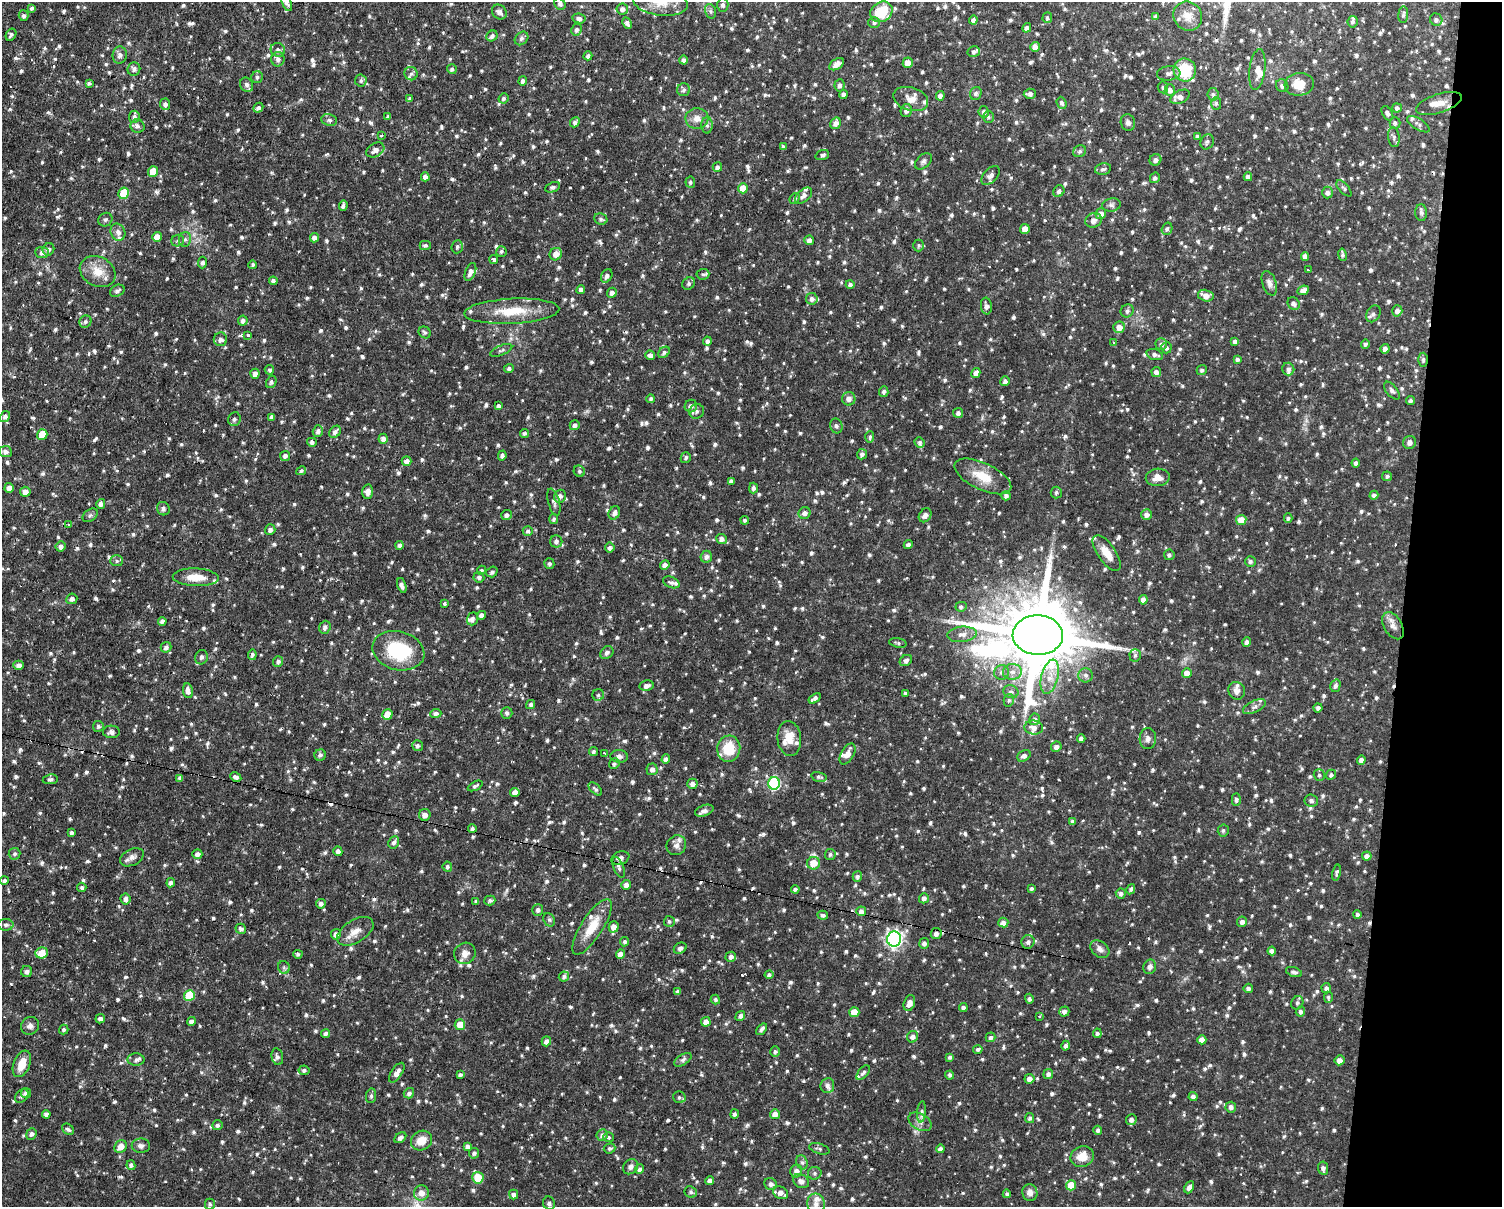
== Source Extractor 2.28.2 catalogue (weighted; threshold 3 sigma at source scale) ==
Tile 6 of 3 x 4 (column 3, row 2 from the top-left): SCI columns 3140-4639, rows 2594-3798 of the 4978 x 5004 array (HDU 1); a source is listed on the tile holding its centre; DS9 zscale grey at full resolution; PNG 1504 x 1209 px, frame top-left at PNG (2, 2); each listed source drawn as its Kron ellipse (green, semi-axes under 4 px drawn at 4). Shown black and unused: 7% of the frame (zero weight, under 2 of 3 exposures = <1% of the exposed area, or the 3 px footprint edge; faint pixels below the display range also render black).
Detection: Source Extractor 2.28.2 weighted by HDU 2 'WHT'; one run over the whole footprint, this tile lists its part. Background 0.0511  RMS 0.0061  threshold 0.0273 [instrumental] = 3 sigma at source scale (4.5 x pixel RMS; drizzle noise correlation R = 1.50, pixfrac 1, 0.05/0.05 arcsec/px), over >= 5 px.
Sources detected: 1721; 10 cosmic-ray / hot-pixel residue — neither listed nor drawn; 46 inside a brighter listed object's ellipse — not listed separately; of the other 1665, all 500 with FLUX_AUTO >= 1.26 (the completeness limit of this list) listed and drawn (1165 fainter detections not listed), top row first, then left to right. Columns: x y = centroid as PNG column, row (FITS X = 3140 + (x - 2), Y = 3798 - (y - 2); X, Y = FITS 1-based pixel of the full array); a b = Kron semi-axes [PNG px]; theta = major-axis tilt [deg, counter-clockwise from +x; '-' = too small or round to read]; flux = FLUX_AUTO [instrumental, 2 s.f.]
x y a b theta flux
660 2 27 13 -8 12
287 3 9 4 -71 2.3
560 4 6 5 - 1.6
723 5 7 5 -89 1.7
32 8 4 4 - 1.3
622 9 6 5 - 2.5
710 11 7 5 -73 1.4
499 12 8 6 -48 2.4
881 12 12 9 35 18
1403 15 8 5 85 1.4
24 16 5 5 - 1.6
1155 16 4 3 - 1.3
1188 16 15 14 - 6.5
579 18 7 5 -9 2
1047 18 5 4 - 1.3
973 20 4 4 - 1.8
1436 20 6 6 - 1.7
874 22 6 5 - 1.6
1353 22 6 5 - 1.3
627 23 6 4 -61 2
1027 28 5 4 - 2.2
576 30 6 5 - 1.8
11 35 6 5 - 1.6
492 36 6 5 - 2
521 38 7 6 - 1.5
1035 47 5 4 - 4.9
278 50 7 6 - 1.9
974 51 6 5 - 1.5
120 55 8 7 - 2.3
588 56 4 4 - 1.6
278 59 7 6 - 2.6
683 60 4 4 - 1.8
908 63 5 5 - 5.4
837 64 8 5 34 3.7
134 69 7 6 - 2.3
452 69 5 5 - 1.5
1257 69 20 8 83 4.6
1185 70 11 11 - 24
1169 73 12 7 6 2.4
411 74 7 6 - 1.6
257 77 6 5 - 1.4
361 80 6 6 - 1.4
523 81 5 4 - 2
89 83 4 3 - 1.4
1299 84 15 11 7 11
247 85 7 6 - 1.8
840 85 6 5 - 1.9
1282 86 7 6 - 1.8
1163 87 6 5 - 1.3
684 90 6 6 - 1.7
1170 90 6 5 - 2.9
976 93 7 5 66 1.7
843 94 4 4 - 2
1030 94 6 5 - 2.1
1213 94 6 5 - 1.6
940 96 5 4 - 2.2
1180 97 10 6 26 4.1
503 98 5 4 - 1.4
410 99 4 4 - 1.3
911 99 18 11 -18 5.6
1062 103 6 4 -68 1.6
1216 103 6 5 - 1.4
1439 103 24 9 18 6.5
165 104 6 5 - 2.2
258 108 5 4 - 1.7
1397 108 5 4 - 1.6
906 111 6 5 - 2.4
984 112 6 5 - 2
1387 113 8 5 -58 1.8
388 116 3 3 - 1.4
134 117 6 5 - 2
988 117 6 5 - 1.4
697 119 11 10 - 5
329 120 8 6 -16 1.6
575 122 5 4 - 1.8
836 123 6 5 - 3
1128 123 8 7 - 2.2
1395 123 6 5 - 1.3
1418 124 13 5 -32 2.1
707 125 8 6 -89 1.7
137 126 7 6 - 1.8
381 135 3 3 - 2.1
1197 136 4 3 - 1.4
1394 137 10 5 -82 1.7
1207 142 8 6 66 1.8
783 147 4 4 - 1.5
375 150 10 6 29 3.4
1080 151 7 5 32 1.4
822 155 7 5 20 1.5
1155 160 6 5 - 2.3
923 161 10 6 42 1.8
717 167 5 4 - 1.9
1103 169 8 5 11 1.7
153 171 5 5 - 13
991 175 11 6 47 3
425 177 4 4 - 3.2
1248 177 4 4 - 2.4
1155 178 5 4 - 1.4
690 182 5 5 - 1.3
552 187 8 5 21 1.6
743 188 5 5 - 10
1344 188 10 5 -49 1.5
1059 191 6 5 - 1.7
1327 192 6 5 - 2.5
124 193 6 5 - 18
804 196 10 6 40 2.4
795 198 6 4 49 1.3
343 205 5 3 - 1.5
1111 205 9 6 11 1.8
1421 213 8 6 -86 1.8
1101 214 5 5 - 3.8
601 219 7 5 -24 1.6
105 220 7 6 - 1.4
1093 220 8 7 - 3.1
1025 229 5 5 - 5.8
1167 229 6 5 - 1.4
118 232 9 7 -66 2.8
157 237 5 4 - 6.1
314 238 5 4 - 2.5
185 239 8 6 74 1.7
809 240 5 4 - 2.4
178 241 6 5 - 1.4
425 245 5 4 - 1.3
919 245 6 5 - 1.3
457 247 7 5 85 1.4
48 249 6 5 - 2.1
501 251 5 5 - 1.4
42 253 6 6 - 2.1
556 254 6 6 - 5.2
1342 255 6 3 -80 1.3
1305 257 4 4 - 3.2
494 259 4 3 - 10
202 262 6 4 87 1.9
253 265 4 4 - 1.5
1308 270 3 3 - 4.6
98 272 19 14 -28 11
470 272 9 5 68 2.9
703 274 6 5 - 1.3
607 276 7 5 62 1.9
273 281 4 4 - 1.8
689 283 7 5 48 1.5
1269 283 13 7 -71 2.6
850 284 4 4 - 1.6
581 290 4 4 - 2
1303 290 6 4 25 3.1
117 291 7 5 29 1.9
612 293 5 4 - 2.7
1206 296 8 5 -14 4.8
812 299 6 5 - 2.2
1294 303 7 5 -53 1.9
986 306 8 5 -82 2.8
512 311 48 12 3 19
1127 311 7 6 - 1.7
1397 311 5 5 - 2.5
1373 314 9 6 58 2.1
243 321 5 5 - 1.8
85 322 6 5 - 1.5
1119 327 6 5 - 4.9
425 332 6 5 - 1.4
248 335 3 3 - 1.6
220 339 7 6 - 2.3
707 341 4 4 - 1.7
1235 341 4 4 - 2
1114 343 3 3 - 1.4
1161 344 6 6 - 2.1
1365 344 4 4 - 1.4
1166 348 5 5 - 1.4
1385 349 5 4 - 2.5
501 350 12 5 22 1.5
664 352 6 5 - 1.5
1155 354 9 5 -17 2.1
650 355 5 5 - 2.7
1237 359 4 3 - 1.3
1423 360 7 4 90 1.4
509 368 5 4 - 1.4
1288 369 6 6 - 1.7
269 370 5 4 - 1.3
1202 370 5 5 - 1.7
1156 372 5 4 - 2.7
976 373 5 4 - 3.3
255 374 5 4 - 3.2
1005 381 5 4 - 2.1
271 382 6 5 - 1.4
1392 391 10 5 -51 1.7
884 392 5 4 - 1.7
651 399 4 4 - 1.4
849 399 7 6 - 2.9
1411 401 4 4 - 1.3
498 406 4 4 - 1.7
691 406 6 6 - 2.4
697 411 8 7 - 1.8
958 413 5 5 - 1.8
5 416 6 5 - 2
272 417 4 3 - 1.8
234 419 7 6 - 1.9
575 425 5 5 - 2.1
836 426 7 6 - 1.5
318 431 6 5 - 2.2
335 432 7 5 49 2.2
524 433 4 3 - 1.3
42 434 5 5 - 9.5
870 437 5 4 - 1.3
383 439 5 4 - 2.6
312 442 5 4 - 1.7
920 442 5 5 - 1.5
1410 442 6 6 - 2.7
5 452 6 5 - 2.6
862 454 5 5 - 1.9
502 455 5 4 - 1.8
285 456 5 5 - 1.7
686 458 5 5 - 1.3
406 461 5 4 - 2.9
1356 463 4 4 - 1.8
301 471 5 4 - 1.3
579 471 6 5 - 1.3
983 476 31 13 -25 14
1387 476 5 5 - 1.3
1158 477 12 9 4 5.1
731 481 4 4 - 2.1
9 488 5 4 - 3.2
753 488 5 4 - 1.8
25 492 5 5 - 3.1
368 492 7 5 -88 3.8
1056 492 6 5 - 1.3
1374 495 4 4 - 2.1
560 496 6 6 - 2.9
1006 496 5 4 - 1.9
554 502 14 5 -74 2
101 504 5 4 - 2
163 509 7 6 - 1.8
614 513 7 5 61 2.2
805 513 6 5 - 2.4
90 515 8 5 39 1.4
506 515 5 5 - 2
925 515 7 5 55 2.7
1147 515 5 5 - 2.6
1288 518 5 4 - 1.4
554 519 5 4 - 1.5
745 520 4 4 - 1.3
1241 520 5 5 - 8.6
69 524 3 3 - 2
270 530 5 5 - 2.1
528 531 5 4 - 1.7
721 539 5 5 - 2.3
556 541 6 6 - 2.3
400 545 4 4 - 1.8
908 545 4 4 - 1.9
61 546 5 5 - 2.5
610 548 5 5 - 1.6
1107 553 21 9 -55 8.2
1169 555 5 5 - 1.6
706 557 6 5 - 2.4
117 561 6 5 - 1.4
1250 561 5 5 - 1.5
549 564 5 5 - 1.5
665 565 5 4 - 2.9
481 570 4 4 - 1.4
492 572 6 5 - 1.6
196 577 23 9 -2 9.2
479 577 5 5 - 1.8
671 582 9 5 -22 1.7
402 585 8 4 -72 2.5
72 599 6 5 - 2.3
1143 600 5 4 - 3.5
444 603 4 3 - 2
961 607 5 5 - 1.4
481 615 4 4 - 2.8
472 619 6 5 - 2.1
162 621 4 4 - 2.3
1393 626 15 9 -59 4.2
325 627 6 5 - 2.3
962 634 15 7 5 4.3
1038 635 25 19 -2 8300
1247 642 5 4 - 2.4
898 643 9 4 -10 1.3
166 647 5 5 - 2.1
398 651 26 19 -15 40
607 653 7 5 44 1.7
252 655 5 4 - 1.4
1135 655 6 6 - 1.6
201 657 7 6 - 1.5
906 660 6 5 - 2.2
278 662 5 5 - 1.6
18 665 5 4 - 2.5
1001 672 7 7 - 2.4
1012 672 9 8 - 3.8
1187 673 5 5 - 5.2
1086 675 7 7 - 2
1050 677 17 8 76 7.2
647 686 7 5 9 2.6
1335 686 6 5 - 1.9
188 691 7 5 -80 2.8
1237 691 9 8 - 2.9
1011 692 8 6 -20 1.9
905 693 4 3 - 1.4
598 695 6 6 - 1.3
815 698 7 4 34 2.1
1009 700 6 5 - 1.3
531 705 5 4 - 1.4
1254 707 12 5 25 2.4
1318 708 4 4 - 1.9
436 713 5 4 - 1.9
507 713 6 5 - 1.7
387 714 5 5 - 8
1035 719 6 5 - 2.4
98 726 5 5 - 1.4
1034 728 9 7 -7 3.6
111 732 8 6 -1 2.7
789 738 17 12 -83 9.6
1081 738 4 4 - 1.9
1148 739 10 8 87 2.9
417 746 5 5 - 1.7
1056 747 5 5 - 2.3
729 749 13 11 83 16
593 751 4 4 - 1.3
604 753 3 3 - 2.2
848 754 11 6 60 4.9
320 755 6 5 - 1.8
619 756 9 6 -4 2.3
1024 756 7 5 32 2.5
666 759 4 4 - 1.8
1361 760 4 4 - 2.5
614 764 5 5 - 1.3
652 769 6 5 - 2.7
1319 775 6 5 - 1.3
1331 775 5 4 - 1.5
236 777 6 4 -29 2
819 777 8 4 -15 1.4
180 778 4 4 - 2
50 779 7 5 7 1.6
774 783 6 6 - 72
692 784 5 5 - 3
475 786 8 4 28 1.4
595 789 8 4 -42 1.5
515 792 5 4 - 3.1
1236 800 6 4 88 1.5
1311 800 6 6 - 2.1
704 811 10 5 19 2.8
425 815 6 5 - 3.2
1073 822 4 4 - 2
472 829 4 4 - 1.6
1223 830 6 5 - 1.3
71 833 4 3 - 1.6
394 842 6 5 - 1.8
676 845 10 9 - 3.3
338 851 5 4 - 2.1
15 854 6 5 - 1.4
197 854 5 5 - 2.6
830 854 5 5 - 1.4
1367 856 5 4 - 2.5
132 857 13 8 26 3.1
620 858 9 6 21 2.4
814 863 6 6 - 9
447 867 5 4 - 1.5
619 867 11 5 -69 1.9
1336 873 8 4 79 1.4
857 877 5 5 - 1.7
4 881 4 4 - 1.8
171 883 4 4 - 1.8
626 885 5 5 - 2.5
82 887 5 4 - 1.3
1031 888 3 3 - 1.3
795 889 4 3 - 1.3
1131 889 5 4 - 1.4
1121 893 5 5 - 1.8
924 898 5 4 - 2.3
125 899 5 5 - 2.2
490 900 5 5 - 1.5
476 901 4 3 - 1.4
321 904 5 4 - 2
538 910 6 5 - 1.8
861 911 5 4 - 2.8
1357 914 4 4 - 1.5
823 915 5 4 - 1.6
549 920 7 5 -68 1.3
669 921 5 5 - 1.3
1242 922 5 5 - 2.2
1003 923 5 5 - 2.5
6 925 8 6 1 1.7
592 927 32 11 57 14
614 927 5 5 - 4
241 929 5 5 - 2.1
355 931 20 11 32 6.6
336 934 5 5 - 2.6
936 934 6 5 - 2.5
894 939 7 7 - 190
625 942 5 4 - 1.3
1028 942 7 6 - 2.3
924 943 5 5 - 2
680 948 7 5 30 2.1
1100 949 10 7 -39 2.9
1272 951 4 4 - 2.5
42 953 6 5 - 8.5
465 953 11 10 - 4.8
298 954 4 4 - 1.3
620 954 4 4 - 3.8
731 957 5 5 - 2.5
284 967 6 6 - 1.4
1150 967 7 6 - 2.6
27 972 5 5 - 2
1294 972 8 4 -18 1.7
769 975 4 4 - 1.6
564 977 5 5 - 1.6
1248 988 4 4 - 1.8
1326 988 5 5 - 2
677 992 4 4 - 1.7
189 995 5 5 - 21
1328 997 5 4 - 1.3
715 999 5 4 - 1.4
1029 999 5 4 - 1.6
909 1003 8 5 72 3.9
1297 1003 7 5 64 1.5
963 1007 4 4 - 1.9
1300 1011 5 4 - 1.6
854 1012 5 5 - 8.7
1064 1012 5 5 - 2.2
740 1016 5 4 - 1.9
1039 1016 3 3 - 1.3
100 1019 5 4 - 1.9
191 1021 4 4 - 2.2
706 1022 5 4 - 4.5
460 1025 5 5 - 7.1
30 1026 9 8 - 2.6
761 1029 7 3 51 1.8
64 1030 5 4 - 1.4
1097 1033 5 4 - 1.7
325 1034 4 4 - 1.8
912 1037 6 5 - 2.3
991 1037 5 4 - 1.6
1202 1040 4 4 - 4.7
546 1041 5 4 - 2.8
1066 1046 5 4 - 1.9
978 1049 5 4 - 1.4
775 1052 5 5 - 1.4
277 1057 8 5 -76 2.2
950 1057 4 4 - 1.4
136 1060 8 6 0 1.9
683 1060 10 5 33 1.7
1339 1060 5 5 - 3.2
22 1064 14 8 68 8.7
304 1070 5 5 - 1.5
397 1073 11 5 56 4
863 1073 9 4 51 1.6
1048 1074 5 5 - 1.9
460 1075 4 3 - 1.4
950 1075 4 4 - 1.5
1029 1079 5 5 - 3.2
827 1085 7 7 - 2.2
26 1093 5 5 - 2.3
409 1093 5 5 - 1.8
22 1096 8 5 47 1.7
371 1096 7 5 81 1.5
679 1097 6 6 - 1.5
1193 1097 4 4 - 2
1231 1107 5 5 - 2.2
921 1112 11 4 85 1.6
46 1114 4 4 - 2.2
734 1114 5 4 - 1.5
775 1114 5 5 - 3.5
1030 1118 5 4 - 1.4
1131 1120 5 5 - 2.2
920 1122 12 8 -29 3.5
217 1125 5 5 - 1.4
68 1129 6 5 - 1.8
1098 1130 4 4 - 1.5
31 1134 6 5 - 1.9
602 1135 6 5 - 2
608 1137 5 5 - 1.3
400 1138 7 4 38 2.2
421 1140 11 9 28 8.4
141 1146 9 7 -1 2.2
467 1146 4 4 - 2.1
121 1147 7 6 - 5.4
610 1148 6 5 - 1.3
819 1149 10 5 -17 1.4
940 1149 4 4 - 2.2
474 1153 5 5 - 1.7
1082 1156 12 10 23 8
802 1162 7 5 -67 1.4
131 1165 5 4 - 1.7
630 1167 8 7 - 2.3
1323 1168 7 5 -82 2.2
640 1169 5 4 - 1.8
796 1171 6 5 - 2.8
815 1173 7 6 - 1.5
478 1178 6 5 - 12
710 1181 4 4 - 3.2
801 1181 8 6 -31 3
771 1184 6 6 - 2.4
1071 1185 5 5 - 12
1189 1187 6 4 63 2.6
691 1192 6 5 - 1.5
1030 1192 8 7 - 3.5
421 1193 7 7 - 5.1
781 1193 8 6 -28 4.2
514 1194 5 4 - 2.3
1007 1194 4 4 - 1.3
549 1203 7 6 - 1.8
210 1204 5 5 - 1.4
816 1204 10 8 -79 4.2
Overlapping masked pixels (flux is a lower limit): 1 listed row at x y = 1038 635
Isophote crosses this tile's border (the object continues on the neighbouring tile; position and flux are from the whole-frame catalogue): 4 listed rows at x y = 660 2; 287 3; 5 452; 6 925